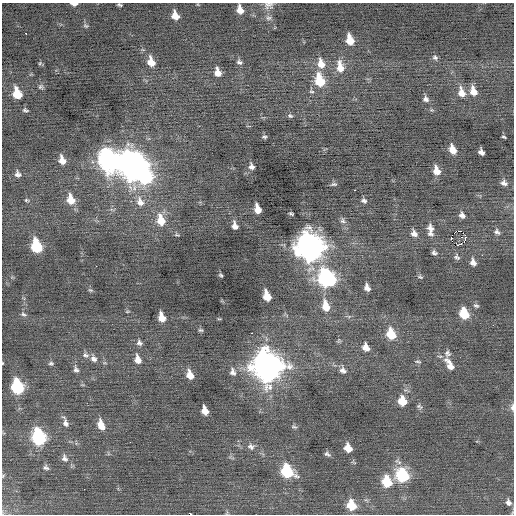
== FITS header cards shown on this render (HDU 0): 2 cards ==
NAXIS1  =                  512 / Axis length
NAXIS2  =                  512 / Axis length

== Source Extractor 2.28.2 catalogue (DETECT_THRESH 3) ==
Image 512 x 512 px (HDU 0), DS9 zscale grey, 1 PNG px = 1 image px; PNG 516 x 516 px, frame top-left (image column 1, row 512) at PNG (2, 3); no overlay
Background -0.0126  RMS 0.81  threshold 2.43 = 3 sigma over >= 5 px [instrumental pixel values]
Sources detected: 123; all 123 listed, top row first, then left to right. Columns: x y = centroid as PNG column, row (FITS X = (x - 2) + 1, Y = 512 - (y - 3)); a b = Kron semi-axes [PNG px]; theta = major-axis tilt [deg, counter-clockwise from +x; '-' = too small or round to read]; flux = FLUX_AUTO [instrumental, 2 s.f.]
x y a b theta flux
74 4 7 3 -2 250
119 5 5 3 - 86
269 5 14 10 5 300
240 10 8 6 -72 520
175 16 8 6 -66 610
268 18 8 7 - 180
86 26 7 6 - 100
26 33 3 2 - 59
350 40 9 6 -76 1000
435 57 7 6 - 140
151 62 10 7 -70 720
239 62 8 7 - 160
40 63 6 4 47 71
321 64 13 9 -74 670
340 67 15 9 -81 760
218 72 9 6 -74 490
320 80 12 8 -76 2100
41 87 7 6 - 120
311 91 7 4 -7 90
473 91 11 7 -71 610
462 92 12 8 -72 590
17 93 9 7 -69 1400
426 99 8 7 - 190
25 110 6 3 -14 94
432 110 6 4 -17 72
290 116 7 5 -12 110
264 137 7 5 0 100
504 137 4 2 - 69
453 150 9 6 -67 600
481 152 6 5 - 250
62 160 9 7 -69 490
108 160 13 10 -72 23000
131 164 14 14 - 45000
251 166 9 7 -72 210
436 171 9 7 -71 580
17 174 9 8 - 220
145 176 11 9 -87 6400
504 183 8 7 - 240
334 184 9 4 4 110
354 190 3 2 - 88
71 199 12 9 -71 830
26 200 6 4 -15 77
364 201 7 6 - 160
140 202 15 10 -67 580
257 209 8 5 -73 640
112 210 6 4 -19 89
291 214 5 3 - 82
462 215 8 6 -50 230
161 220 14 9 -77 1000
343 221 9 7 -51 180
235 226 7 5 -75 330
430 230 17 8 -86 430
458 231 3 2 - 1900
497 232 9 7 -43 190
414 233 9 8 - 290
177 235 7 4 -21 76
465 235 3 2 - 190
451 237 3 2 - 500
465 239 5 2 - 28
458 244 6 4 4 220
36 246 10 7 -74 3000
309 246 14 12 -69 50000
434 253 7 6 - 140
482 255 2 2 - 79
457 257 9 7 -56 150
473 262 8 6 -72 300
96 266 2 2 - 240
221 275 5 3 - 76
420 277 7 5 -18 91
326 278 13 10 -50 11000
367 288 7 5 -68 290
90 290 7 4 -24 80
267 296 9 6 -72 940
326 306 14 8 -76 890
476 306 8 5 -17 120
127 311 6 3 9 52
23 314 7 5 -20 110
464 314 9 7 -67 1600
162 317 8 6 -71 640
219 319 5 3 - 51
493 325 3 2 - 74
200 330 5 4 - 87
391 334 11 8 -66 1400
339 341 7 5 46 87
139 343 8 7 - 170
366 347 9 6 -63 460
447 353 11 9 77 250
86 355 10 7 -14 200
94 359 10 8 -61 250
138 359 10 7 -73 450
418 362 9 4 -7 84
2 363 4 2 - 39
51 363 7 5 -8 110
105 363 6 4 -17 66
449 364 19 8 -58 600
267 366 14 12 -67 65000
76 369 9 7 -67 180
343 370 11 8 -57 270
233 372 11 8 -75 260
190 375 10 7 -67 580
17 387 10 7 -75 4900
402 401 9 8 - 950
419 406 9 6 -32 130
512 407 10 4 88 180
205 411 8 6 -69 540
65 422 14 6 -72 270
101 425 12 7 -70 610
294 427 8 5 -20 98
39 437 11 8 -73 7100
251 446 11 9 -11 260
348 448 8 7 - 640
327 454 8 5 -29 130
65 458 11 8 -67 260
46 467 7 6 - 140
287 471 11 8 -49 3300
402 475 11 9 -60 4000
3 476 5 4 - 63
387 482 10 8 -70 1800
84 489 2 2 - 200
366 500 6 4 -32 87
508 502 9 7 -62 230
351 505 9 8 - 1400
191 514 2 2 - 680
At the frame edge (FLAGS 8, measured only in part): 7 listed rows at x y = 74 4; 119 5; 269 5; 2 363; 512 407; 3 476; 191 514